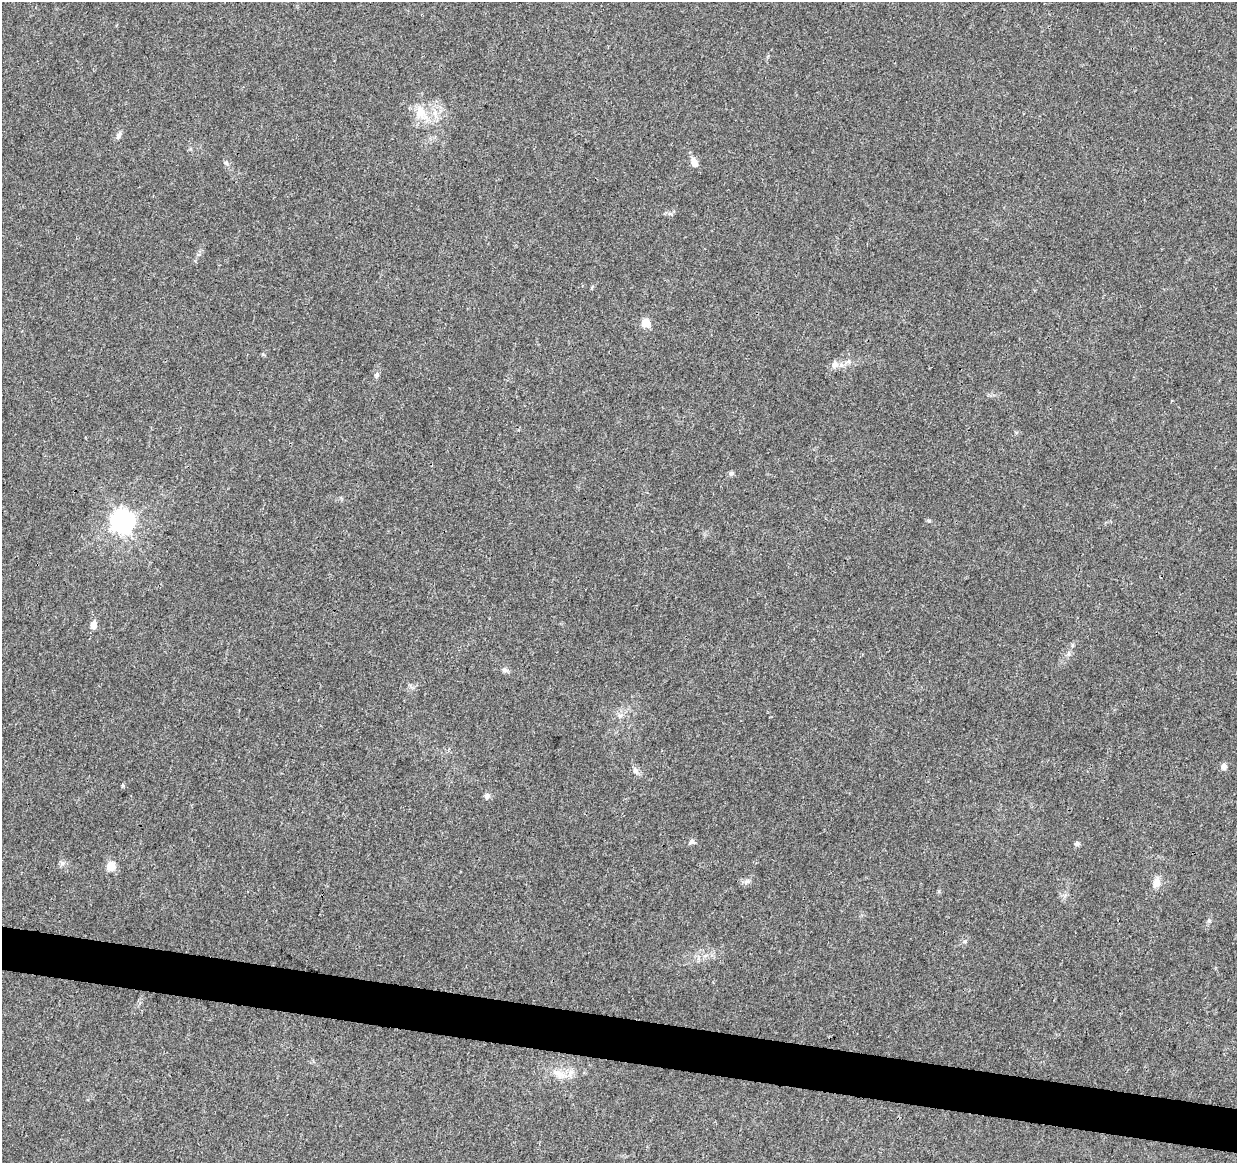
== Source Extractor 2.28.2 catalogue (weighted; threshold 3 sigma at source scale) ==
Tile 6 of 4 x 4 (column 2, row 2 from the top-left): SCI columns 1237-2471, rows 2547-3707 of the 4953 x 5153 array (HDU 1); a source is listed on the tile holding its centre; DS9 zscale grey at full resolution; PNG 1239 x 1165 px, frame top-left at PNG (2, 2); no overlay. Shown black and unused: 4% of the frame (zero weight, under 3 of 4 exposures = <1% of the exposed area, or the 3 px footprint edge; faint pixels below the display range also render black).
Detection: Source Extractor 2.28.2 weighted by HDU 2 'WHT'; one run over the whole footprint, this tile lists its part. Background 0.0224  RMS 0.0028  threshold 0.0127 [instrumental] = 3 sigma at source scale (4.5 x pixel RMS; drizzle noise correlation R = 1.50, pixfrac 1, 0.0396/0.0396 arcsec/px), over >= 5 px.
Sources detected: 24; all 24 listed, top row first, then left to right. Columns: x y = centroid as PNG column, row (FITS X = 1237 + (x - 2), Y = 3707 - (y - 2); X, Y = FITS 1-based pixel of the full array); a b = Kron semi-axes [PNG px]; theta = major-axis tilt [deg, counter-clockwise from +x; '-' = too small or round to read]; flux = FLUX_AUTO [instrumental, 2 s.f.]
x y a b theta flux
420 112 19 15 -77 5.5
119 135 10 6 65 0.93
226 163 6 5 - 0.52
694 163 12 7 -67 2
646 323 5 5 - 7.9
834 365 11 9 37 1.5
376 375 7 5 51 0.61
731 473 7 6 - 0.59
123 521 9 8 - 190
93 625 9 6 -86 1.8
1068 654 7 4 72 0.55
505 670 9 6 -16 0.85
620 715 7 4 2 0.66
1224 766 8 7 - 1.2
635 770 9 7 -75 1
487 796 8 7 - 0.94
692 841 8 6 32 0.9
1077 844 7 6 - 0.61
62 863 7 6 - 0.74
111 866 5 5 - 8.5
746 881 9 6 33 0.91
1157 883 11 8 73 2.7
965 941 6 4 44 0.43
559 1074 21 9 -27 3.3
Unlisted compact peaks at least as high as the median listed source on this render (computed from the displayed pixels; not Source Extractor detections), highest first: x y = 929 521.